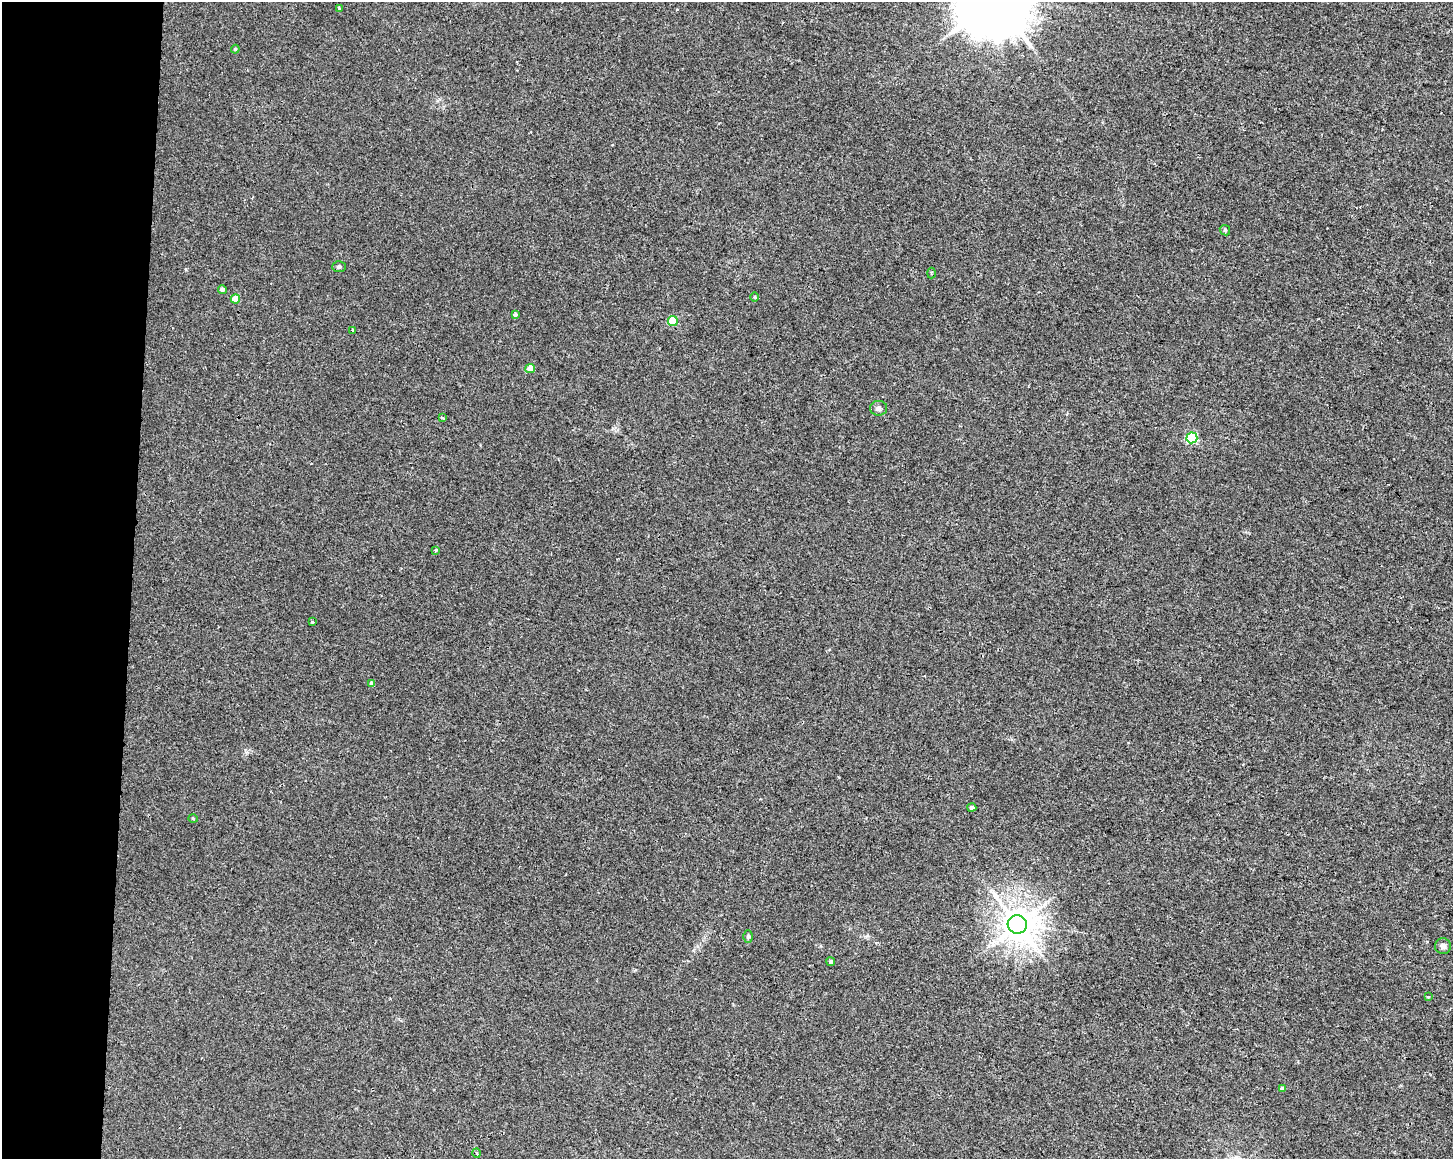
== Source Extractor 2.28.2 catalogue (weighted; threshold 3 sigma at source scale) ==
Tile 4 of 3 x 4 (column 1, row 2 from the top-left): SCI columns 284-1734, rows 2315-3471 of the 4863 x 4635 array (HDU 1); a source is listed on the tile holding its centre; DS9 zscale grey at full resolution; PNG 1455 x 1161 px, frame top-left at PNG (2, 2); each listed source drawn as its Kron ellipse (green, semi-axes under 4 px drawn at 4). Shown black and unused: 9% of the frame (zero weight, under 2 of 3 exposures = <1% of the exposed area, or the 3 px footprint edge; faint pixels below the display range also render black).
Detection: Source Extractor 2.28.2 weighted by HDU 2 'WHT'; one run over the whole footprint, this tile lists its part. Background 0.00708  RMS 0.0047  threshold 0.021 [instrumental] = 3 sigma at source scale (4.5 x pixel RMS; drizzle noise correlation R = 1.50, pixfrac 1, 0.0396/0.0396 arcsec/px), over >= 5 px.
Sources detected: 27; all 27 listed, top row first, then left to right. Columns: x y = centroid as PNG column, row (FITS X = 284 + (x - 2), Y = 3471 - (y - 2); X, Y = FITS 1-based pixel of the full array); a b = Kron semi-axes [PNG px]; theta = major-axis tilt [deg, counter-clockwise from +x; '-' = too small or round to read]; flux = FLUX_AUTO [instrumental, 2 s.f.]
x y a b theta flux
339 8 3 3 - 1.3
235 49 4 4 - 0.53
1225 230 5 4 - 0.71
339 267 7 5 2 1
931 273 5 3 - 0.55
222 289 4 4 - 1.6
755 297 5 3 - 0.45
235 299 4 4 - 8
515 315 3 3 - 3
673 321 5 5 - 13
353 330 3 3 - 0.67
530 368 5 4 - 5.8
879 408 8 7 - 1.6
442 418 3 3 - 0.83
1192 438 5 5 - 34
436 550 4 3 - 0.61
312 622 3 3 - 0.7
372 683 4 4 - 1.5
972 808 4 4 - 1.2
193 819 5 3 - 0.41
1017 924 9 9 - 910
748 936 6 5 - 0.74
1443 946 8 8 - 1.8
831 962 4 4 - 0.92
1428 997 3 3 - 0.6
1282 1088 4 3 - 1.3
477 1153 5 3 - 0.59